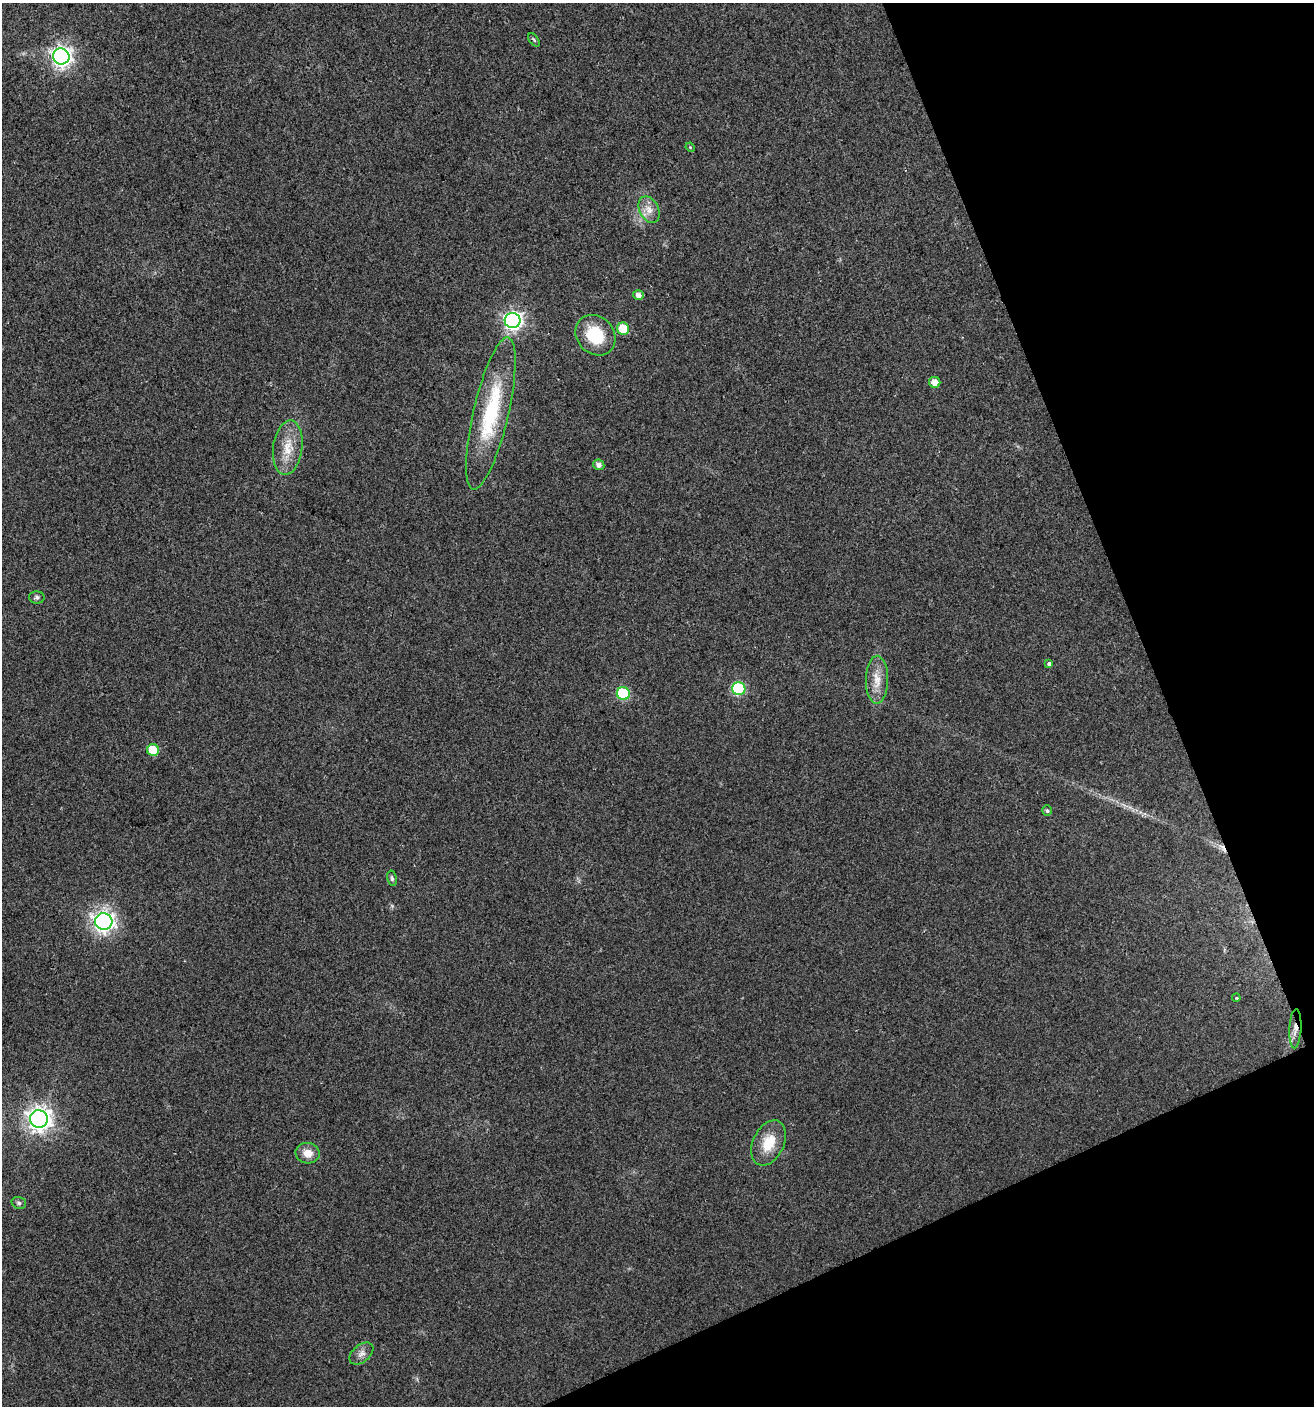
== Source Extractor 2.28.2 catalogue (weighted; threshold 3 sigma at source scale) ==
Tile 12 of 4 x 4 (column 4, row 3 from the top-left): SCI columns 4078-5389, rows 1405-2808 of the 5474 x 5618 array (HDU 1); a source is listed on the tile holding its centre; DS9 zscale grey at full resolution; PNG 1316 x 1408 px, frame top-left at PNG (2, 3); each listed source drawn as its Kron ellipse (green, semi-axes under 4 px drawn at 4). Shown black and unused: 20% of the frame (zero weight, under 2 of 3 exposures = <1% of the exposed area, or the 3 px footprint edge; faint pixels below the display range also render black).
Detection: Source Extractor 2.28.2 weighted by HDU 2 'WHT'; one run over the whole footprint, this tile lists its part. Background 0.0185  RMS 0.0053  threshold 0.0238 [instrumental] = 3 sigma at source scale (4.5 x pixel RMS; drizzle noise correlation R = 1.50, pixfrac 1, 0.0396/0.0396 arcsec/px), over >= 5 px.
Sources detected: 29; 1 cosmic-ray / hot-pixel residue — neither listed nor drawn; the other 28 listed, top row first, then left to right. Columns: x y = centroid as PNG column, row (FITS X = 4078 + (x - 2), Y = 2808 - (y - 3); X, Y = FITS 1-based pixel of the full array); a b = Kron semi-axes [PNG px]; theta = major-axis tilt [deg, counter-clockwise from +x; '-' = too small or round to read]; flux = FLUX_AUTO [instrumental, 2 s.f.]
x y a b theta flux
534 40 8 4 -55 0.78
61 56 8 8 - 290
690 147 5 4 - 0.5
649 210 14 9 -64 5
638 295 5 5 - 2.3
513 320 8 7 - 230
623 329 6 6 - 14
595 335 22 18 -48 21
935 382 6 5 - 5.6
491 413 78 17 77 45
288 448 27 14 82 12
599 465 6 5 - 2.5
37 597 8 6 1 1.3
1049 664 3 3 - 4.4
877 680 24 11 89 8.4
739 689 6 6 - 55
623 694 6 6 - 40
153 750 6 6 - 19
1047 811 5 5 - 1.1
392 878 8 4 -79 1.2
104 921 9 8 - 250
1236 998 4 3 - 0.45
1295 1029 19 6 87 3.8
39 1119 9 8 - 450
769 1143 24 15 64 14
308 1153 12 10 -12 5.8
19 1203 7 5 -16 1.3
361 1354 14 8 39 3.2
Overlapping masked pixels (flux is a lower limit): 1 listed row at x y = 1295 1029